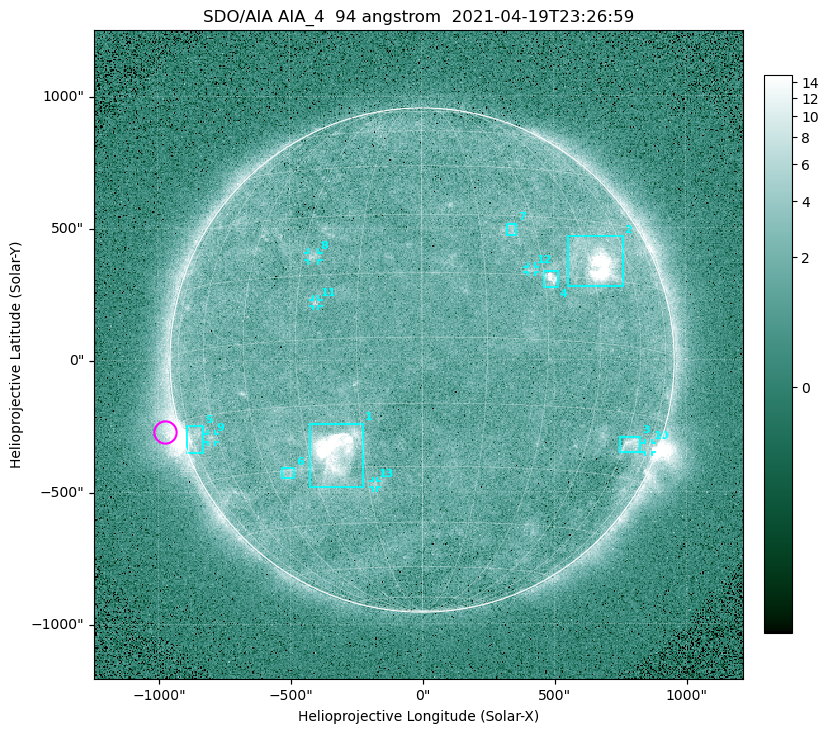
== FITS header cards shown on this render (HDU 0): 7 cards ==
TELESCOP= 'SDO/AIA '
INSTRUME= 'AIA_4   '
WAVELNTH=                   94
WAVEUNIT= 'angstrom'
DATE-OBS= '2021-04-19T23:26:59.12'
CTYPE1  = 'HPLN-TAN'
CTYPE2  = 'HPLT-TAN'

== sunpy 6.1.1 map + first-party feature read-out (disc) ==
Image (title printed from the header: SDO/AIA AIA_4  94 angstrom  2021-04-19T23:26:59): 512 x 512 px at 4.8 arcsec/px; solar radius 955 arcsec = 199 px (full disc in frame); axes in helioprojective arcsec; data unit not stated in the header (colour bar unlabelled)
Orientation: roll -0.138 deg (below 1 deg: not rotated)
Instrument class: DISC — disc imager (sunpy class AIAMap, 94 A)
Bright regions (active regions / flare kernels): reference = the median radial profile (limb darkening/brightening removed); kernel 5 px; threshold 5 sigma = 2.45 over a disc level ~1.74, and >= 1.15x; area >= 9 px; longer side >= 5 px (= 24 arcsec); searched inside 0.97 R_sun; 13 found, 13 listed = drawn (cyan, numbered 1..; 6 of them under ~33 arcsec drawn as corner ticks so the feature stays visible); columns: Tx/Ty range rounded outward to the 10 arcsec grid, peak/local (2 s.f.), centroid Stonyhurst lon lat
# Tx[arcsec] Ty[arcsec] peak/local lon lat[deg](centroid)
1 -430..-220 -480..-240 59 -22 -26
2 550..760 280..470 26 +47 +19
3 750..830 -350..-290 4.7 +63 -22
4 460..520 270..340 6.9 +32 +14
5 -900..-830 -350..-250 5.8 -72 -19
6 -540..-480 -450..-410 2.8 -38 -31
7 320..360 470..520 2.8 +23 +26
8 -430..-390 380..410 3.1 -27 +20
9 -810..-780 -310..-280 2.8 -63 -20
10 840..870 -350..-310 2.9 +75 -22
11 -410..-390 200..230 2.9 -25 +8
12 400..430 330..360 2.7 +27 +16
13 -190..-170 -480..-450 2.6 -13 -34
Off-limb structures (1.02-1.3 R_sun): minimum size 50 px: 5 found; the strongest spans PA ~90..115 deg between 1.02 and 1.21 R_sun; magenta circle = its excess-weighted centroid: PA ~105 deg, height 1.06 R_sun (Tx ~-980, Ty ~-270 arcsec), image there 5.2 x the reference